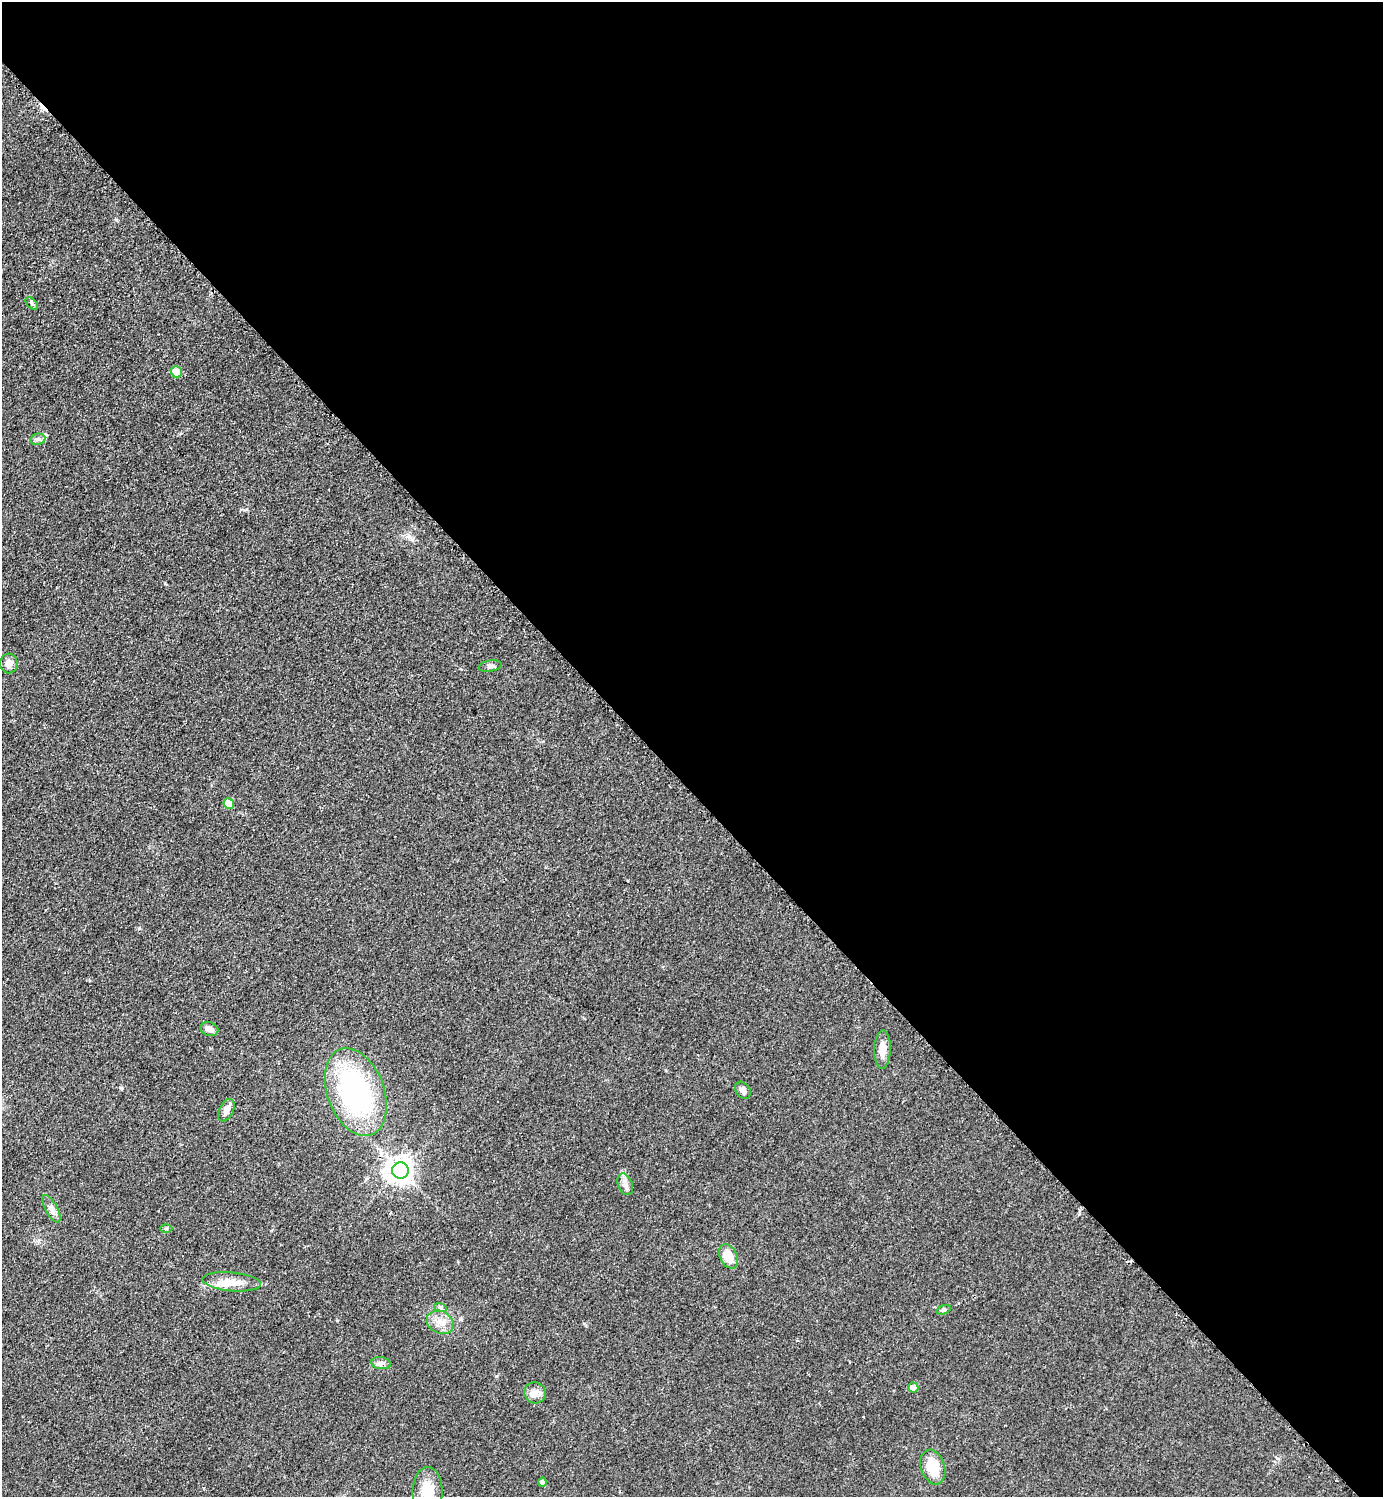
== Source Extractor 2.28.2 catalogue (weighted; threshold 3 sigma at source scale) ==
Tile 8 of 4 x 4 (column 4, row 2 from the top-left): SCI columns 4458-5838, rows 2999-4493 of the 6005 x 6005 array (HDU 1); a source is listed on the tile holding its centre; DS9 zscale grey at full resolution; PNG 1385 x 1499 px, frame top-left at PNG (2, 2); each listed source drawn as its Kron ellipse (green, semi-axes under 4 px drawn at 4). Shown black and unused: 53% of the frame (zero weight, under 2 of 3 exposures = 1% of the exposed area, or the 3 px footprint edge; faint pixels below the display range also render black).
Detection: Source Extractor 2.28.2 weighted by HDU 2 'WHT'; one run over the whole footprint, this tile lists its part. Background 0.0784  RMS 0.0081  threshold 0.0367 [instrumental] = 3 sigma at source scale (4.5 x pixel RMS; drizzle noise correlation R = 1.50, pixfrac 1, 0.05/0.05 arcsec/px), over >= 5 px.
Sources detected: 28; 2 cosmic-ray / hot-pixel residue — neither listed nor drawn; the other 26 listed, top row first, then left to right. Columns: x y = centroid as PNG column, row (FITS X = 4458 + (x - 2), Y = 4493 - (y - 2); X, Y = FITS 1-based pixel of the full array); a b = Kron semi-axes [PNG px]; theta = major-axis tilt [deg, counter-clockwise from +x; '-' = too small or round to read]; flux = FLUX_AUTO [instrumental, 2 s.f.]
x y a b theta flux
32 303 7 4 -45 1.6
176 372 5 5 - 13
38 439 8 5 11 2.3
9 664 10 8 -89 5.5
490 666 11 5 9 2.5
229 804 5 5 - 15
209 1029 9 6 -18 4.2
882 1049 19 8 88 8.5
743 1090 9 7 -52 3.3
356 1092 46 28 -70 140
226 1110 12 7 64 4.7
400 1171 8 8 - 730
625 1184 11 7 -68 4.1
51 1209 15 6 -62 4.1
166 1229 6 4 1 1
728 1256 13 8 -61 13
232 1282 29 9 -5 13
440 1307 6 4 -19 1.5
944 1310 7 4 19 1.4
440 1322 14 11 -28 8.4
381 1363 10 6 -7 2.9
913 1388 5 5 - 6.5
535 1393 11 10 - 5.1
933 1467 18 12 -72 21
542 1482 4 4 - 2.6
428 1492 25 15 90 21
Isophote crosses this tile's border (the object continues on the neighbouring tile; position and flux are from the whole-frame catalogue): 1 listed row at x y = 428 1492
Unlisted compact peaks at least as high as the median listed source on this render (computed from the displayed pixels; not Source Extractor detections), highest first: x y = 139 928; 409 537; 165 583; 496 1376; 121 1088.